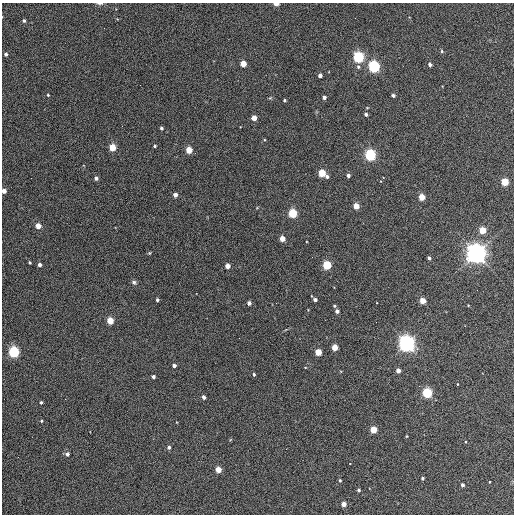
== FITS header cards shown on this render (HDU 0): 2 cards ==
NAXIS1  =                  512 / Axis length
NAXIS2  =                  512 / Axis length

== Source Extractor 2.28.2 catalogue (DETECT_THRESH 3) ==
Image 512 x 512 px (HDU 0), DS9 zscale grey, 1 PNG px = 1 image px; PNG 516 x 516 px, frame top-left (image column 1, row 512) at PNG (2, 3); no overlay
Background 342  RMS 20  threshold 60.8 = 3 sigma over >= 5 px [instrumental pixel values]
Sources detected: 81; all 81 listed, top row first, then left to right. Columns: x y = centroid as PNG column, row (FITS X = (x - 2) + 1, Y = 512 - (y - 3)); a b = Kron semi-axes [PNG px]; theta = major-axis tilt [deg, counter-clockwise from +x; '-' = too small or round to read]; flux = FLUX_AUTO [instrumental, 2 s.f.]
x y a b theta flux
100 3 8 3 -2 2.6e+03
276 4 4 2 - 1.6e+04
24 21 4 3 - 3.0e+03
442 51 5 4 - 2.0e+03
6 54 4 4 - 3.9e+03
358 57 5 4 - 2.5e+05
243 64 4 4 - 2.7e+04
430 64 4 3 - 4.6e+03
358 67 5 5 - 2.6e+03
374 67 5 4 - 3.2e+05
320 75 4 4 - 6.8e+03
48 95 3 3 - 1.3e+03
393 95 3 3 - 3.7e+03
324 97 4 3 - 5.1e+03
270 98 6 3 18 1.5e+03
284 100 3 3 - 2.1e+03
366 114 4 3 - 4.4e+03
254 118 4 4 - 1.8e+04
161 128 3 3 - 2.9e+03
155 146 3 3 - 1.9e+03
112 147 4 4 - 4.1e+04
189 150 4 4 - 3.4e+04
370 155 5 4 - 3.0e+05
322 173 4 4 - 5.6e+04
348 175 4 4 - 4.0e+03
327 177 4 4 - 3.2e+03
96 178 4 3 - 4.2e+03
505 182 4 4 - 6.7e+04
4 191 4 4 - 1.0e+04
175 195 4 4 - 8.7e+03
422 197 4 4 - 3.4e+04
356 206 4 4 - 2.5e+04
292 213 5 4 - 1.1e+05
38 226 4 4 - 1.9e+04
482 230 4 4 - 4.3e+04
282 239 4 4 - 2.1e+04
149 253 4 4 - 1.3e+03
477 253 7 7 - 1.3e+06
312 257 2 2 - 6.6e+02
429 258 4 3 - 3.8e+03
30 262 3 3 - 1.8e+03
40 265 4 3 - 5.7e+03
327 265 4 4 - 1.1e+05
227 266 4 4 - 1.4e+04
134 282 7 5 -44 2.8e+03
315 299 4 3 - 4.4e+03
157 300 3 3 - 2.9e+03
423 301 4 4 - 2.8e+04
249 303 4 4 - 5.8e+03
276 303 2 2 - 6.6e+02
468 305 3 2 - 9.0e+02
334 306 3 3 - 1.8e+03
337 311 4 4 - 5.7e+03
110 321 4 4 - 4.0e+04
407 343 6 6 - 8.0e+05
335 347 4 4 - 3.0e+04
14 352 5 5 - 2.5e+05
318 352 4 4 - 3.8e+04
174 365 3 3 - 4.9e+03
398 371 4 4 - 9.8e+03
254 374 4 3 - 2.0e+03
153 377 4 3 - 4.2e+03
457 384 4 3 - 8.3e+02
427 393 5 4 - 1.7e+05
203 397 4 3 - 5.2e+03
65 399 2 2 - 6.5e+02
41 402 3 3 - 2.0e+03
41 421 3 3 - 1.5e+03
373 430 4 4 - 4.5e+04
407 436 4 3 - 1.1e+03
466 442 4 3 - 1.0e+03
169 447 4 4 - 3.9e+03
67 454 4 4 - 4.0e+03
350 463 2 2 - 9.6e+02
218 470 4 4 - 2.5e+04
422 478 3 3 - 2.5e+03
340 480 3 3 - 1.6e+03
490 482 3 2 - 8.1e+02
462 485 4 3 - 3.6e+03
359 490 3 3 - 3.0e+03
344 504 4 4 - 1.4e+04
At the frame edge (FLAGS 8, measured only in part): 3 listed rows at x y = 100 3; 276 4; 4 191